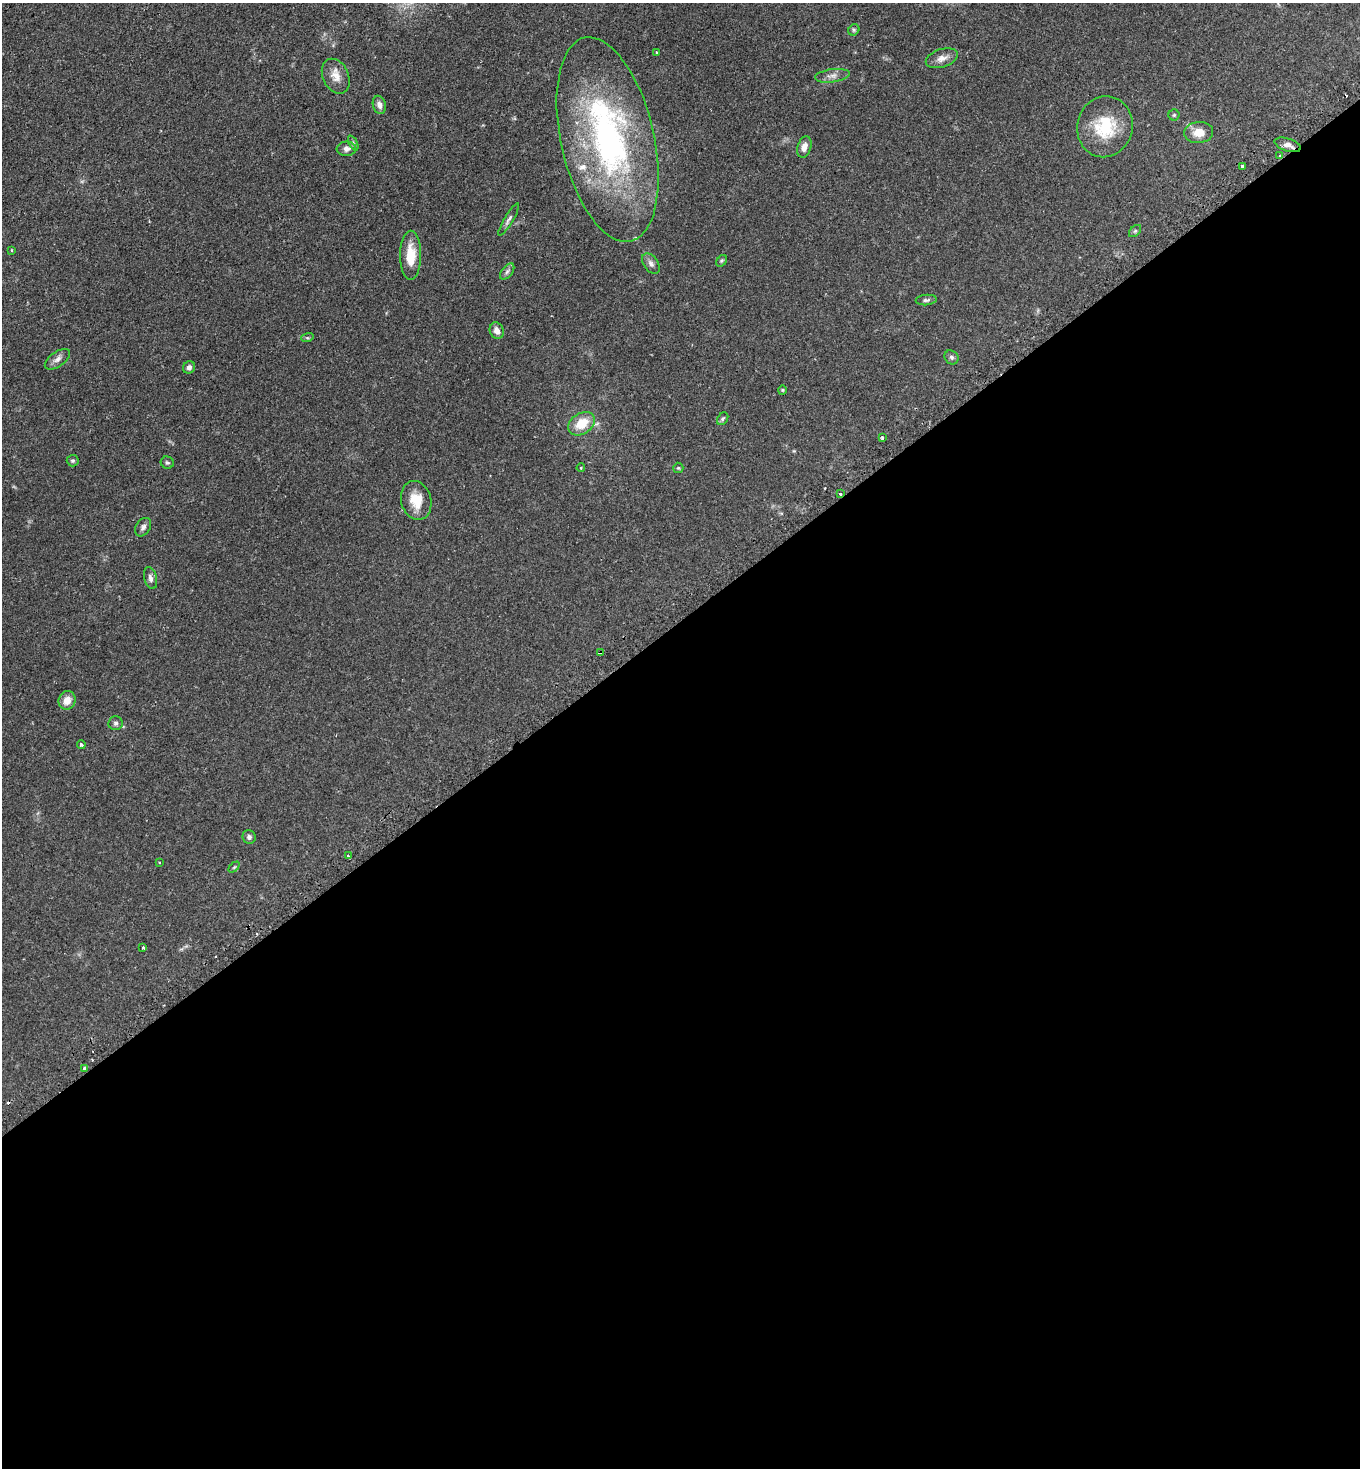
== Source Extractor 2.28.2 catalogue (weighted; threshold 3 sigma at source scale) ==
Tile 15 of 4 x 4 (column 3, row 4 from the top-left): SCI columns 2906-4263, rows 48-1513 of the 5949 x 5957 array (HDU 1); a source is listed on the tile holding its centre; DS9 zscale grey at full resolution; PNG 1362 x 1470 px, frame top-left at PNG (2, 3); each listed source drawn as its Kron ellipse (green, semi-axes under 4 px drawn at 4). Shown black and unused: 58% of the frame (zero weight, under 2 of 3 exposures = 4% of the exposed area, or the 3 px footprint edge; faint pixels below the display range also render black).
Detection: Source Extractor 2.28.2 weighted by HDU 2 'WHT'; one run over the whole footprint, this tile lists its part. Background 0.0978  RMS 0.0055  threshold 0.0249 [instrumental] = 3 sigma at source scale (4.5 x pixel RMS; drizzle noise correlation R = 1.50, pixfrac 1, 0.05/0.05 arcsec/px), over >= 5 px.
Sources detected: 58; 4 cosmic-ray / hot-pixel residue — neither listed nor drawn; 3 inside a brighter listed object's ellipse — not listed separately; the other 51 listed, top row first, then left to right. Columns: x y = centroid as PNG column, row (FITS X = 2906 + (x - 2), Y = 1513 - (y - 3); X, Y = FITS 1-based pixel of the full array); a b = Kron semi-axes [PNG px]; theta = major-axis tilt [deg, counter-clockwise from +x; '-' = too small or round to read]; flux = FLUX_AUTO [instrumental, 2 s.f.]
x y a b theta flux
854 30 6 5 - 0.82
656 52 3 3 - 0.67
942 58 16 9 18 3.7
336 76 18 13 -65 5.7
832 76 17 6 7 2.8
379 105 9 6 -74 2.5
1174 115 5 5 - 0.73
1105 127 31 27 75 24
1199 132 14 10 4 6.1
608 139 104 46 -77 150
353 143 8 4 -64 0.96
1288 145 13 6 -18 2.8
804 147 11 6 74 3.4
346 149 9 7 4 2.3
1280 156 3 3 - 1.2
1242 166 4 3 - 2
509 220 18 4 59 1.9
1135 231 7 4 45 0.89
12 250 3 3 - 0.57
411 255 24 10 89 11
722 261 6 4 54 0.8
651 264 11 7 -55 2.1
507 271 9 5 52 1.4
926 300 10 5 5 1.3
497 331 8 7 - 3.2
307 338 6 4 17 0.71
951 357 7 6 - 1.2
57 359 14 7 35 2.6
189 367 6 5 - 1.6
782 390 4 4 - 0.51
723 419 7 5 56 0.87
581 424 14 10 32 11
882 438 3 3 - 2.2
73 461 6 6 - 0.92
167 463 6 6 - 0.94
581 468 4 3 - 0.53
678 468 5 5 - 0.69
840 494 3 3 - 2.8
416 500 20 15 -76 10
143 527 10 7 56 1.9
150 578 11 6 -76 2
600 653 4 4 - 3.9
67 700 9 8 - 5.2
116 723 7 7 - 1.4
81 745 4 3 - 0.86
249 837 7 6 - 1.4
348 856 3 2 - 0.6
159 862 3 2 - 0.44
234 867 6 4 44 0.61
143 948 3 3 - 0.94
84 1068 3 3 - 0.85
Overlapping masked pixels (flux is a lower limit): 4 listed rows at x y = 1288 145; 1280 156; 840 494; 600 653